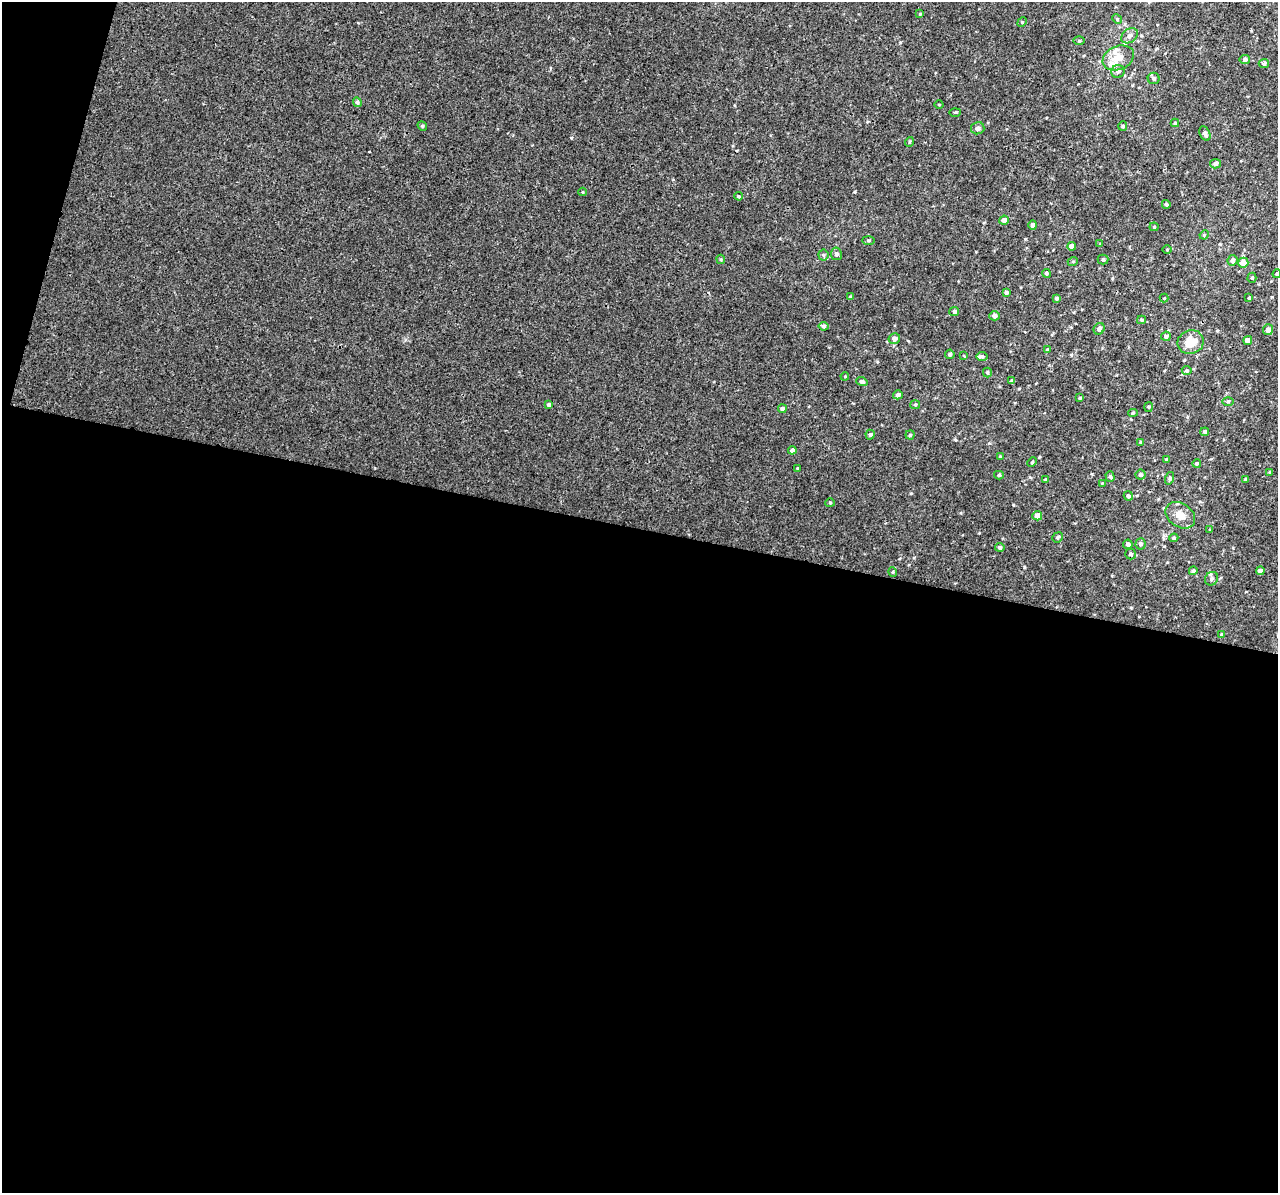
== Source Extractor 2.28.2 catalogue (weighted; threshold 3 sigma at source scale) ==
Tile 13 of 4 x 4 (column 1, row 4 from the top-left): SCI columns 40-1315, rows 376-1566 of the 5158 x 5405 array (HDU 1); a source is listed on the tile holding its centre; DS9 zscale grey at full resolution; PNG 1280 x 1195 px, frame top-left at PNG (2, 2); each listed source drawn as its Kron ellipse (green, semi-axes under 4 px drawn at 4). Shown black and unused: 57% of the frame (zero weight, under 3 of 4 exposures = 4% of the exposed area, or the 3 px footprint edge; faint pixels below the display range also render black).
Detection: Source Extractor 2.28.2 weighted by HDU 2 'WHT'; one run over the whole footprint, this tile lists its part. Background 0.00189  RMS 0.0026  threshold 0.0118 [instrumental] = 3 sigma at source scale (4.5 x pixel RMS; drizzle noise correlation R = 1.50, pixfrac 1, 0.0396/0.0396 arcsec/px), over >= 5 px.
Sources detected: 112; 5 inside a brighter listed object's ellipse — not listed separately; the other 107 listed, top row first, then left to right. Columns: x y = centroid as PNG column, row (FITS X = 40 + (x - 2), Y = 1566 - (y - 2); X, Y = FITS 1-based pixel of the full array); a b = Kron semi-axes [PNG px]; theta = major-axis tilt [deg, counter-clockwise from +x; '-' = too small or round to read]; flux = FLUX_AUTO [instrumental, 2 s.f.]
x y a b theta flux
920 14 4 4 - 0.24
1117 19 5 4 - 0.32
1022 22 5 4 - 0.29
1130 36 9 6 39 1
1079 41 5 3 - 0.26
1118 58 16 11 23 3.4
1245 60 5 4 - 0.81
1264 64 5 4 - 0.65
1118 71 7 6 - 0.79
1154 78 6 5 - 0.56
357 102 5 4 - 0.46
939 105 4 3 - 0.18
955 112 5 3 - 0.25
1175 123 4 4 - 0.38
422 126 5 4 - 0.34
1123 126 5 4 - 0.4
978 128 7 6 - 0.83
1205 133 7 5 -64 0.76
909 142 5 3 - 0.22
1215 164 5 4 - 0.91
582 192 4 3 - 0.22
739 196 4 3 - 0.28
1166 204 4 4 - 0.38
1004 220 4 4 - 1.5
1033 225 5 4 - 1.1
1154 227 4 4 - 0.29
1204 235 5 4 - 0.25
868 240 6 4 0 0.35
1100 244 3 3 - 0.16
1072 246 4 4 - 1.5
1167 249 4 3 - 0.2
836 254 6 5 - 0.73
823 255 5 5 - 0.4
721 259 5 4 - 0.28
1103 259 5 5 - 0.62
1232 260 5 5 - 0.87
1073 261 5 3 - 0.24
1243 263 5 5 - 3.2
1046 273 4 4 - 0.45
1277 274 4 3 - 0.34
1252 278 5 4 - 0.4
1006 292 4 4 - 0.5
850 297 4 4 - 0.31
1057 298 4 4 - 0.49
1164 298 4 4 - 0.24
1249 298 4 4 - 0.32
954 311 5 4 - 0.61
995 316 5 4 - 0.92
1142 320 4 4 - 0.28
824 326 5 4 - 0.48
1099 329 6 5 - 0.79
1268 330 5 5 - 1.4
1166 336 5 4 - 0.65
894 338 5 5 - 0.91
1248 341 4 4 - 1.8
1191 342 13 11 21 4.5
1047 350 4 4 - 0.44
950 354 5 4 - 0.53
964 356 4 3 - 0.19
982 357 5 4 - 0.42
1187 371 5 4 - 0.42
987 373 5 4 - 0.31
845 376 4 3 - 0.21
862 381 5 4 - 0.67
1012 381 4 3 - 0.58
898 395 5 4 - 0.86
1080 398 3 2 - 0.26
1228 401 6 4 2 0.32
549 405 4 3 - 0.56
915 405 5 4 - 0.32
1149 407 5 3 - 0.26
782 409 4 4 - 0.81
1133 413 5 4 - 0.34
1205 432 4 4 - 0.65
870 435 5 4 - 0.58
910 435 4 4 - 0.31
1140 442 3 3 - 0.3
792 450 4 4 - 0.91
1000 456 4 3 - 0.22
1167 459 4 3 - 0.39
1032 462 5 3 - 0.24
1197 463 4 4 - 0.37
797 468 3 2 - 0.19
1270 472 3 3 - 0.23
999 475 5 4 - 0.43
1140 475 5 5 - 0.63
1110 476 5 4 - 0.42
1170 478 6 4 72 0.36
1045 479 3 3 - 0.32
1246 479 4 3 - 0.42
1102 483 3 3 - 0.19
1128 496 5 4 - 0.6
830 503 4 4 - 0.26
1180 515 16 11 -35 2.5
1037 516 5 4 - 1.9
1210 530 3 3 - 0.24
1058 537 5 5 - 0.43
1174 538 4 3 - 0.31
1128 544 5 4 - 0.68
1140 544 5 5 - 0.71
1000 547 4 4 - 0.58
1131 554 5 5 - 0.56
1193 571 4 4 - 0.6
1260 571 4 4 - 0.9
893 572 5 3 - 0.22
1211 579 7 6 - 0.66
1222 634 3 3 - 0.31
Isophote crosses this tile's border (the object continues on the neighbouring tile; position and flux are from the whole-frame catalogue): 1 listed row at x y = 1277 274
Unlisted compact peaks at least as high as the median listed source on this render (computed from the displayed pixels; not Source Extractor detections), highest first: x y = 1013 505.